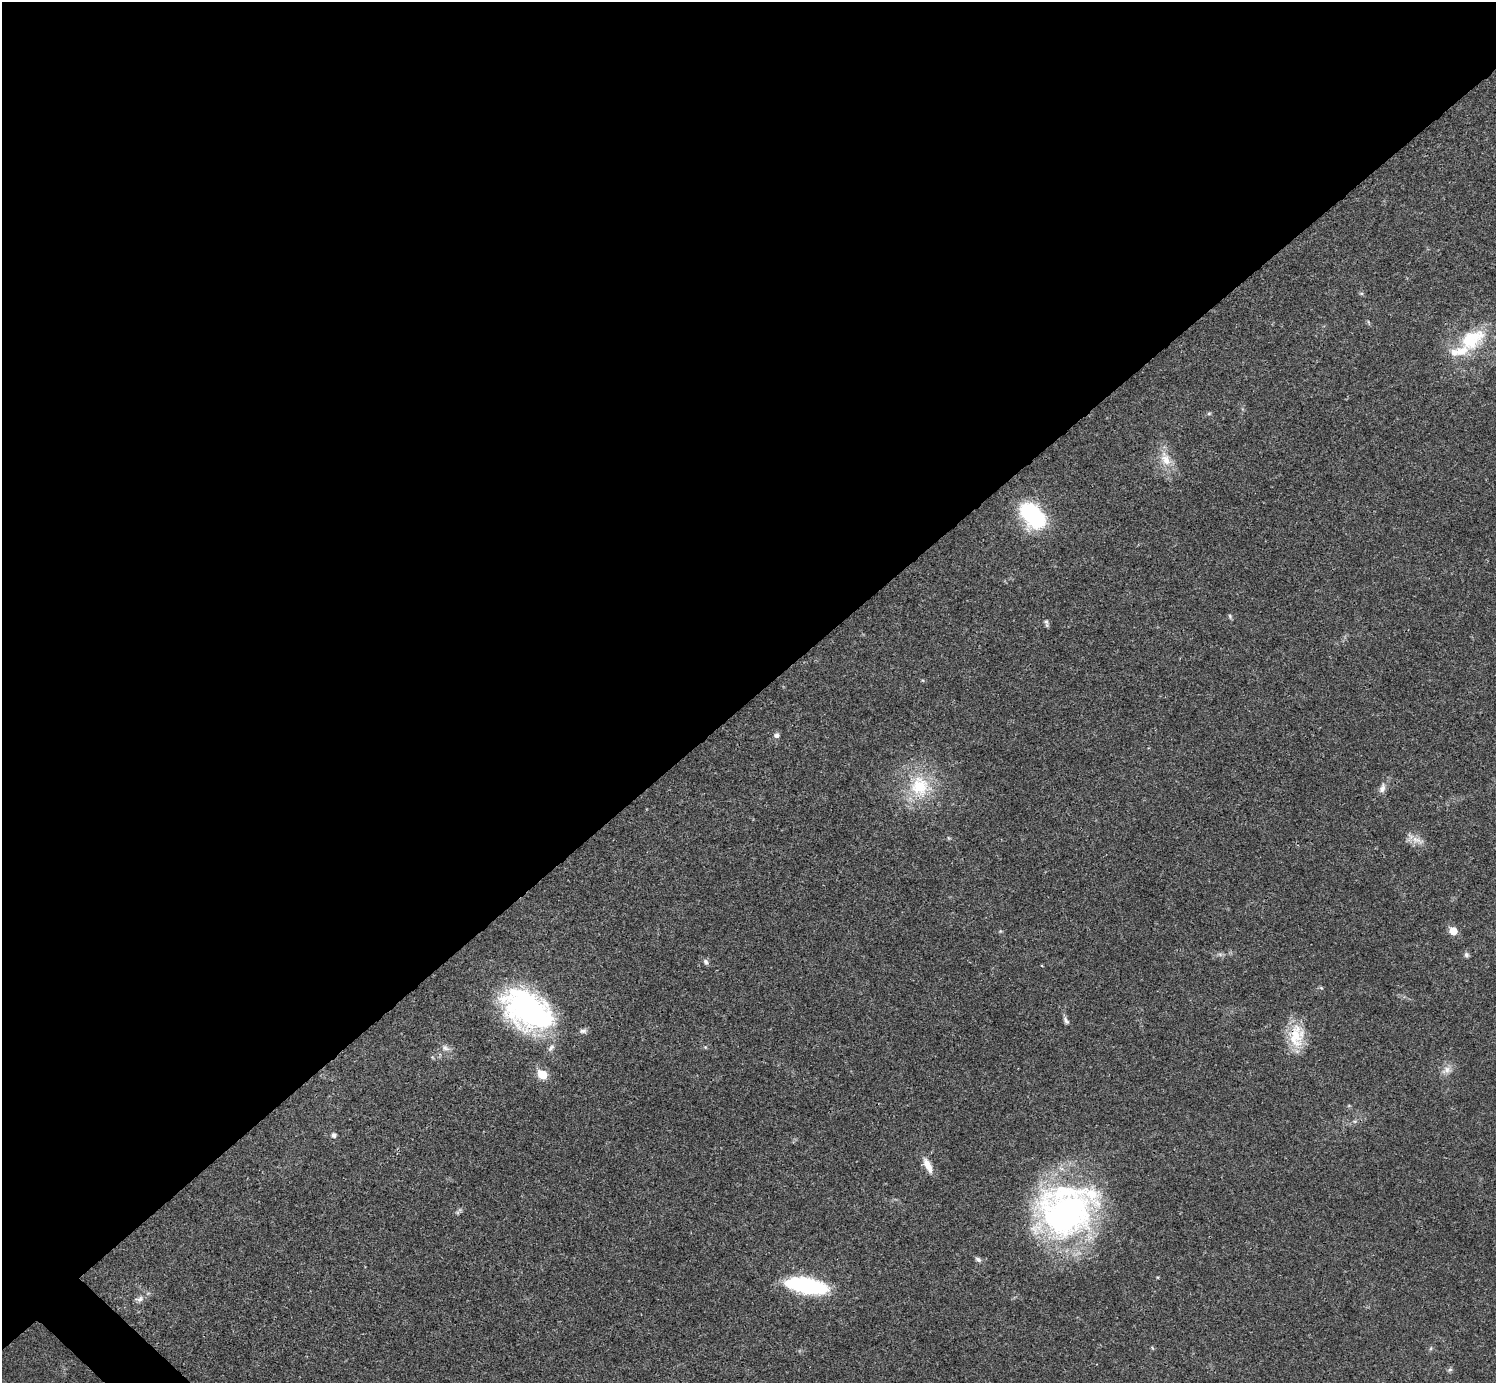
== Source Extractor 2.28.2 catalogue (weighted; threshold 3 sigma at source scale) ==
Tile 2 of 4 x 4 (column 2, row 1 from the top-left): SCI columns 1496-2989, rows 4302-5682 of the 5981 x 5981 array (HDU 1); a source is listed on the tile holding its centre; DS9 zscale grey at full resolution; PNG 1498 x 1385 px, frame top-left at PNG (2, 2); no overlay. Shown black and unused: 51% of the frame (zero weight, under 3 of 4 exposures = <1% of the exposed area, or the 3 px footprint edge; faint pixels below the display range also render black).
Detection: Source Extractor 2.28.2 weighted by HDU 2 'WHT'; one run over the whole footprint, this tile lists its part. Background 0.0208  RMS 0.0022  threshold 0.01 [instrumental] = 3 sigma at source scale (4.5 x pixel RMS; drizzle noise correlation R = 1.50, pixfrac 1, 0.05/0.05 arcsec/px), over >= 5 px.
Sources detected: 38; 4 inside a brighter listed object's ellipse — not listed separately; the other 34 listed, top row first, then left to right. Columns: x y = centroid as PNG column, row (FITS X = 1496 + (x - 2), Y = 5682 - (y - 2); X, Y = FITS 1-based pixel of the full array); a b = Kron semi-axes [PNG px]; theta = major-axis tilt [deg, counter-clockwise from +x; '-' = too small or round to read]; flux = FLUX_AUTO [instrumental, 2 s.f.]
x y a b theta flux
1361 293 6 4 0 0.32
1472 339 37 23 33 13
1209 413 6 5 - 0.35
1165 459 23 13 -65 4.2
1033 516 30 19 -48 23
1230 616 8 5 -65 0.37
1046 621 9 6 -62 0.58
776 735 8 7 - 0.73
920 787 31 28 -70 13
1382 788 13 7 72 1.3
948 838 6 4 -70 0.26
1417 840 22 9 -17 2.1
1453 931 6 5 - 4.3
1220 954 7 4 -19 0.48
1466 955 7 6 - 0.6
706 962 9 6 -58 0.64
1042 966 3 2 - 0.22
1321 988 6 5 - 0.31
528 1010 51 32 -33 58
1066 1020 12 5 -61 0.73
583 1031 9 6 11 0.79
1296 1035 29 22 -83 7.7
705 1047 5 4 - 0.26
445 1048 13 7 -24 1.1
1446 1070 15 9 30 1.8
542 1074 6 5 - 8.6
334 1135 5 5 - 0.79
928 1165 21 8 -64 2.5
1065 1214 78 53 22 73
978 1259 9 6 -34 0.61
807 1285 33 11 -10 37
140 1299 12 7 16 1
1431 1348 6 4 71 0.31
1450 1370 7 5 42 0.47
Overlapping masked pixels (flux is a lower limit): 1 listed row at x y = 1296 1035